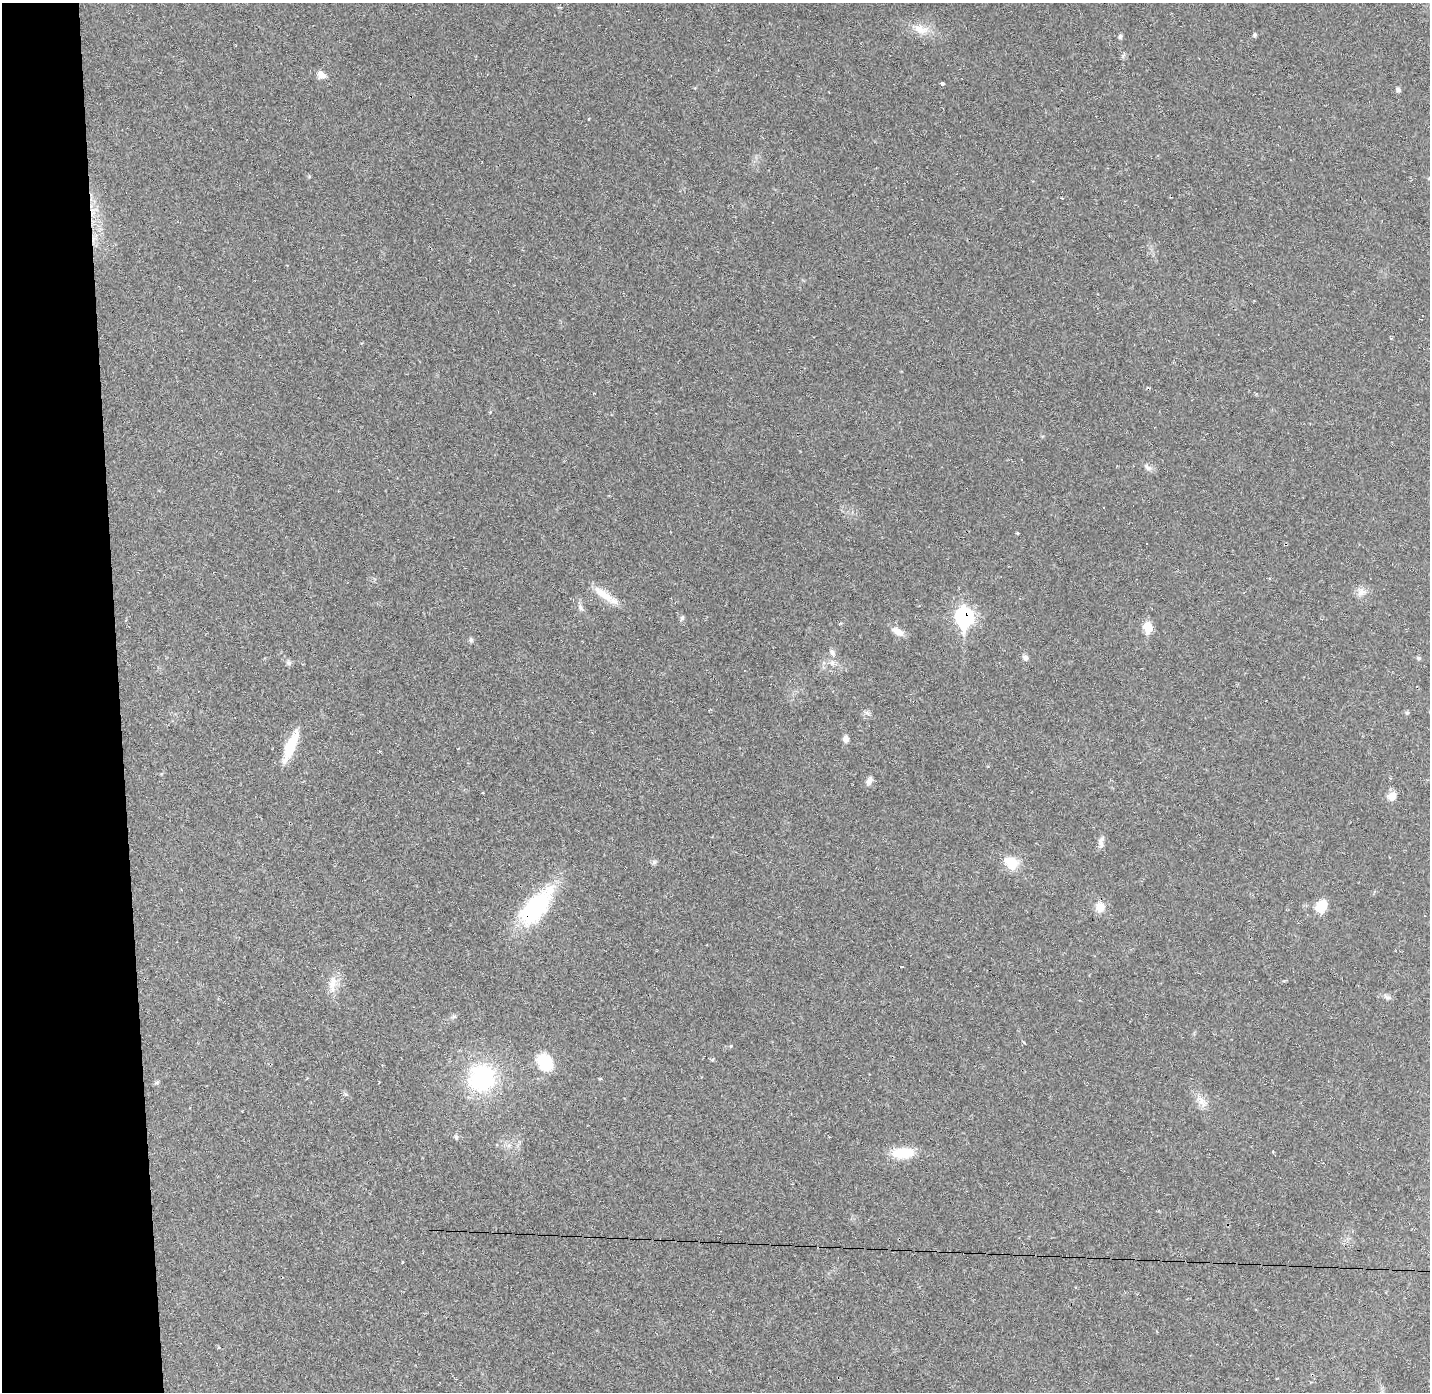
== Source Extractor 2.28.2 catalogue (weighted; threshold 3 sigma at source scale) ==
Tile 4 of 3 x 3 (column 1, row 2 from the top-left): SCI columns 1-1428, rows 1432-2821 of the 4285 x 4255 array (HDU 1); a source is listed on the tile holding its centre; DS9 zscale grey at full resolution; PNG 1432 x 1394 px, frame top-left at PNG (2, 3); no overlay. Shown black and unused: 8% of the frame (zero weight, under 2 of 3 exposures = <1% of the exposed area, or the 3 px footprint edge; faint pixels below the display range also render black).
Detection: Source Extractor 2.28.2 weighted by HDU 2 'WHT'; one run over the whole footprint, this tile lists its part. Background 0.0431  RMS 0.0043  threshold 0.0193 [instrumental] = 3 sigma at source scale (4.5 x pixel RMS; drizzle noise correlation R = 1.50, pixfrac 1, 0.05/0.05 arcsec/px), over >= 5 px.
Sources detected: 50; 6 cosmic-ray / hot-pixel residue — not listed; the other 44 listed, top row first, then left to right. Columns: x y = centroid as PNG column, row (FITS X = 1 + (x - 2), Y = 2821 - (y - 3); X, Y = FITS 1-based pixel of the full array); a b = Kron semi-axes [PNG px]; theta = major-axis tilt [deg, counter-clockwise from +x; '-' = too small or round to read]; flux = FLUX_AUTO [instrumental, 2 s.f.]
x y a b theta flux
921 29 22 11 -13 6
1255 34 6 4 -89 0.72
1120 36 6 5 - 0.81
321 75 12 8 -33 2.6
942 84 4 3 - 1.7
1398 89 6 5 - 1
1148 467 12 7 -33 1.8
1017 533 4 3 - 0.37
1147 543 2 2 - 0.38
1361 592 12 11 - 3.1
603 594 33 10 -36 7.1
580 607 10 6 -63 1.4
964 617 11 9 -83 94
682 618 7 5 73 0.86
1148 627 8 7 - 11
897 631 17 8 -31 3.5
471 640 6 5 - 0.87
832 652 10 6 -56 1.4
1025 658 9 6 -48 1.4
1419 658 6 5 - 0.81
288 663 7 6 - 0.95
867 713 8 4 -37 0.89
1407 713 5 5 - 0.66
846 739 7 6 - 2.2
291 746 36 10 69 13
869 780 11 7 63 1.9
1392 796 11 10 - 3.5
1101 842 16 6 90 2
654 862 7 4 45 0.81
1011 863 19 13 -37 8
537 906 51 22 51 41
1321 906 15 11 61 7.3
1100 907 13 12 - 4.4
332 983 20 10 71 4.9
1388 997 9 4 -8 1.1
712 1060 5 4 - 0.57
545 1062 14 11 -52 21
482 1078 33 32 - 40
600 1079 5 3 - 0.38
157 1082 7 4 31 0.68
1201 1101 20 8 -56 3.9
456 1137 6 5 - 0.89
1273 1152 4 3 - 0.42
903 1153 27 12 3 11
Overlapping masked pixels (flux is a lower limit): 2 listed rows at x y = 964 617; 537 906